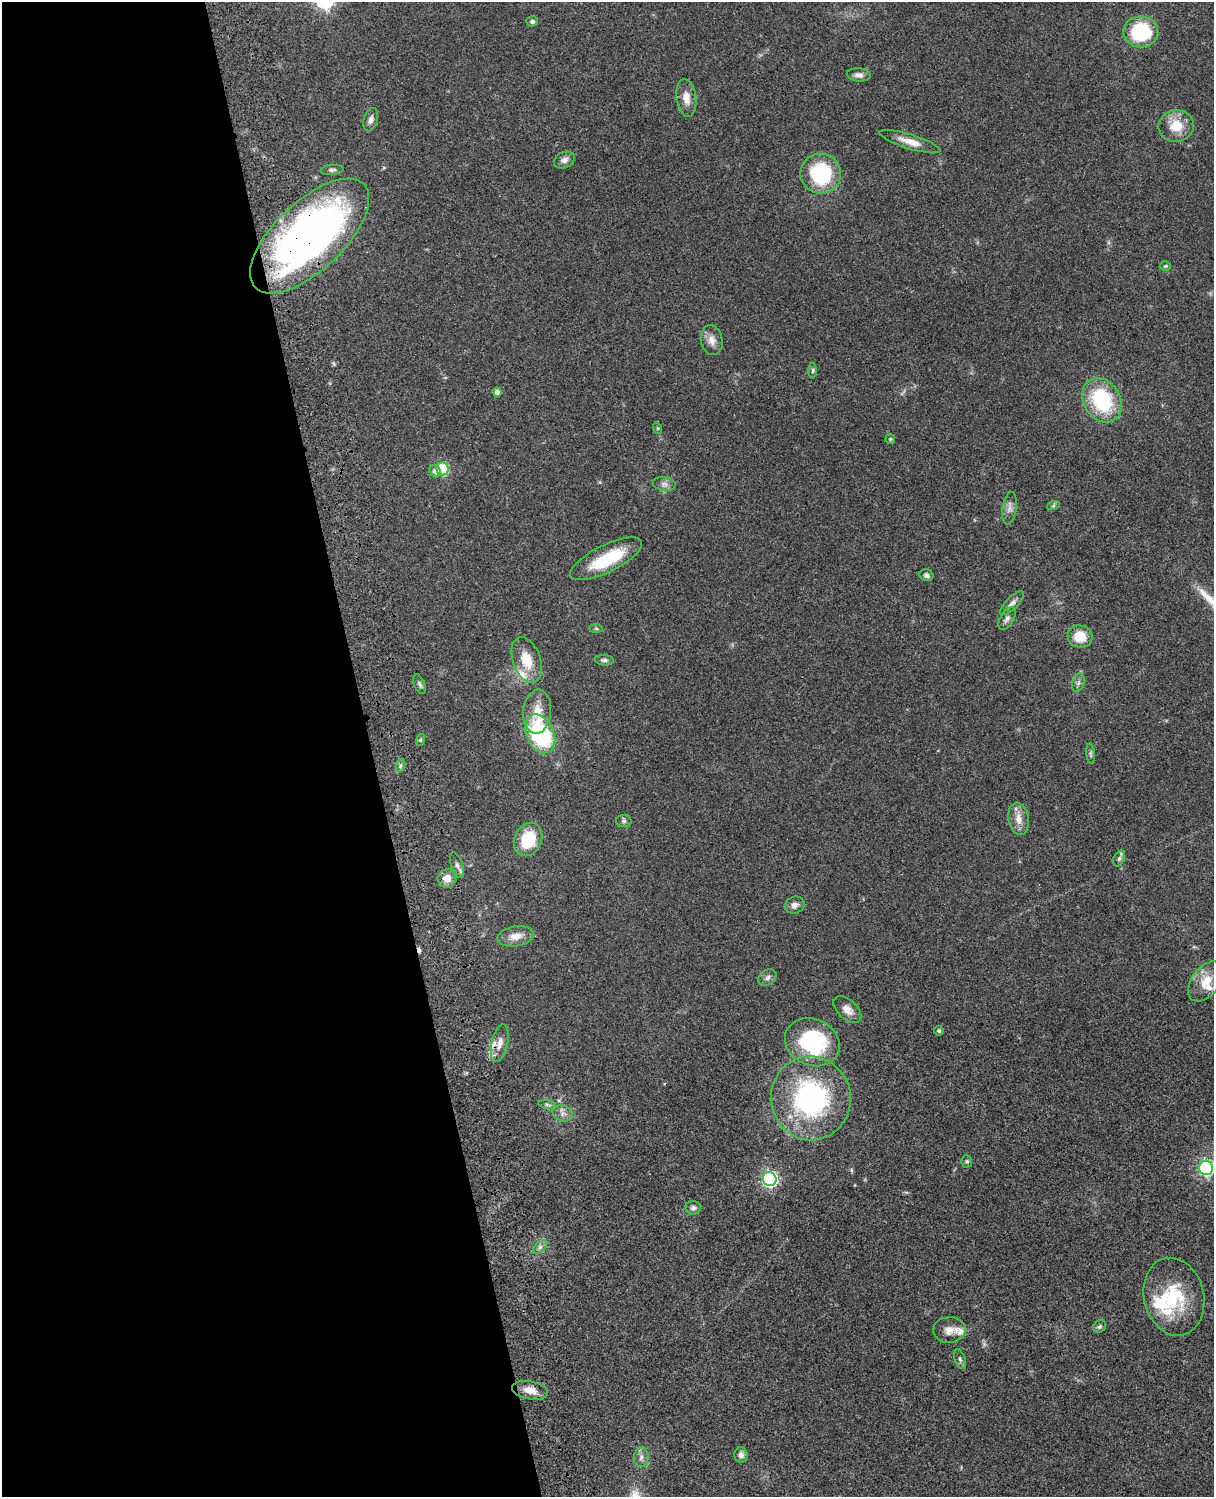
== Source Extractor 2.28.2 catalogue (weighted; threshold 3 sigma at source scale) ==
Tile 5 of 4 x 3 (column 1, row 2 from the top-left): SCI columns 121-1332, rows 1773-3267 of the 5088 x 4927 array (HDU 1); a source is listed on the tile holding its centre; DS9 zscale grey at full resolution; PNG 1216 x 1499 px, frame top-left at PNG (2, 2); each listed source drawn as its Kron ellipse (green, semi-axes under 4 px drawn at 4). Shown black and unused: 31% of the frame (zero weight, under 3 of 4 exposures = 6% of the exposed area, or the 3 px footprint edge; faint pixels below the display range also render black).
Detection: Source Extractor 2.28.2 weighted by HDU 2 'WHT'; one run over the whole footprint, this tile lists its part. Background 0.0792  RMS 0.0058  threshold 0.0262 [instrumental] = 3 sigma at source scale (4.5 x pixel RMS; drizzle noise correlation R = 1.50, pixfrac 1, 0.05/0.05 arcsec/px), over >= 5 px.
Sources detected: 75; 1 cosmic-ray / hot-pixel residue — neither listed nor drawn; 7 inside a brighter listed object's ellipse — not listed separately; the other 67 listed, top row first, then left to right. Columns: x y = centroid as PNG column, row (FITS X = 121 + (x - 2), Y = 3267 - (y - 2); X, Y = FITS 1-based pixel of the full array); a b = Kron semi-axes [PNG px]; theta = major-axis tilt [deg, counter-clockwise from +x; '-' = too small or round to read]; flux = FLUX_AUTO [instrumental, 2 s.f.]
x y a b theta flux
532 21 6 5 - 1.3
1141 32 17 15 -1 37
859 75 12 6 -5 2.5
686 98 19 10 -82 6.1
371 120 12 7 73 2.4
1176 126 18 15 9 12
910 142 32 7 -17 6.9
564 160 11 8 23 2.7
332 170 11 5 6 1.5
821 174 20 20 - 45
310 236 75 34 44 270
1165 266 5 4 - 0.79
712 340 15 11 -79 4.9
813 371 8 4 89 0.89
497 392 5 4 - 2.7
1102 400 23 18 -59 43
657 428 6 3 -71 0.59
890 439 5 5 - 0.75
442 469 6 6 - 43
435 471 6 5 - 2.4
664 484 11 7 -8 2.3
1053 506 6 4 19 0.9
1009 508 16 7 81 3.1
606 559 39 13 26 26
926 575 7 6 - 1.7
1012 603 15 6 46 2.6
1007 619 13 6 59 2.4
596 629 7 4 -2 0.8
1080 637 12 11 - 11
527 660 24 13 -71 13
604 660 9 5 -5 1.6
1078 683 9 6 71 1.7
420 684 10 5 -67 1.5
537 712 22 14 84 11
540 734 20 13 -65 58
420 740 6 4 71 0.79
1091 754 10 4 -85 1.2
400 766 7 4 72 1.1
1019 819 16 10 -81 5.7
624 821 7 6 - 1.3
528 839 17 13 65 22
1119 859 8 5 63 1.4
457 865 13 6 -69 2.3
447 878 9 9 - 5.4
795 905 10 8 20 2.9
516 936 18 10 10 6.2
767 978 10 7 34 2.2
1206 981 23 14 52 11
847 1010 17 9 -43 4.9
939 1031 5 4 - 0.91
812 1042 28 23 -25 52
500 1043 19 8 77 4.6
811 1098 42 40 -83 100
547 1105 9 4 -9 1.2
563 1113 10 7 -17 2.8
967 1161 6 5 - 0.9
1206 1168 7 7 - 120
770 1179 7 7 - 140
693 1208 8 6 -1 1.7
540 1247 8 5 45 1.6
1174 1297 39 30 -76 34
1100 1326 7 5 45 1.2
949 1330 16 13 1 5.4
960 1359 10 5 -71 1.4
530 1390 18 9 -10 5.7
741 1455 8 6 -90 2.4
641 1457 10 7 85 2.6
Overlapping masked pixels (flux is a lower limit): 2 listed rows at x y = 310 236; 447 878
Isophote crosses this tile's border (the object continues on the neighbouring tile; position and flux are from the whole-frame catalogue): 1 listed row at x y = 1206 1168